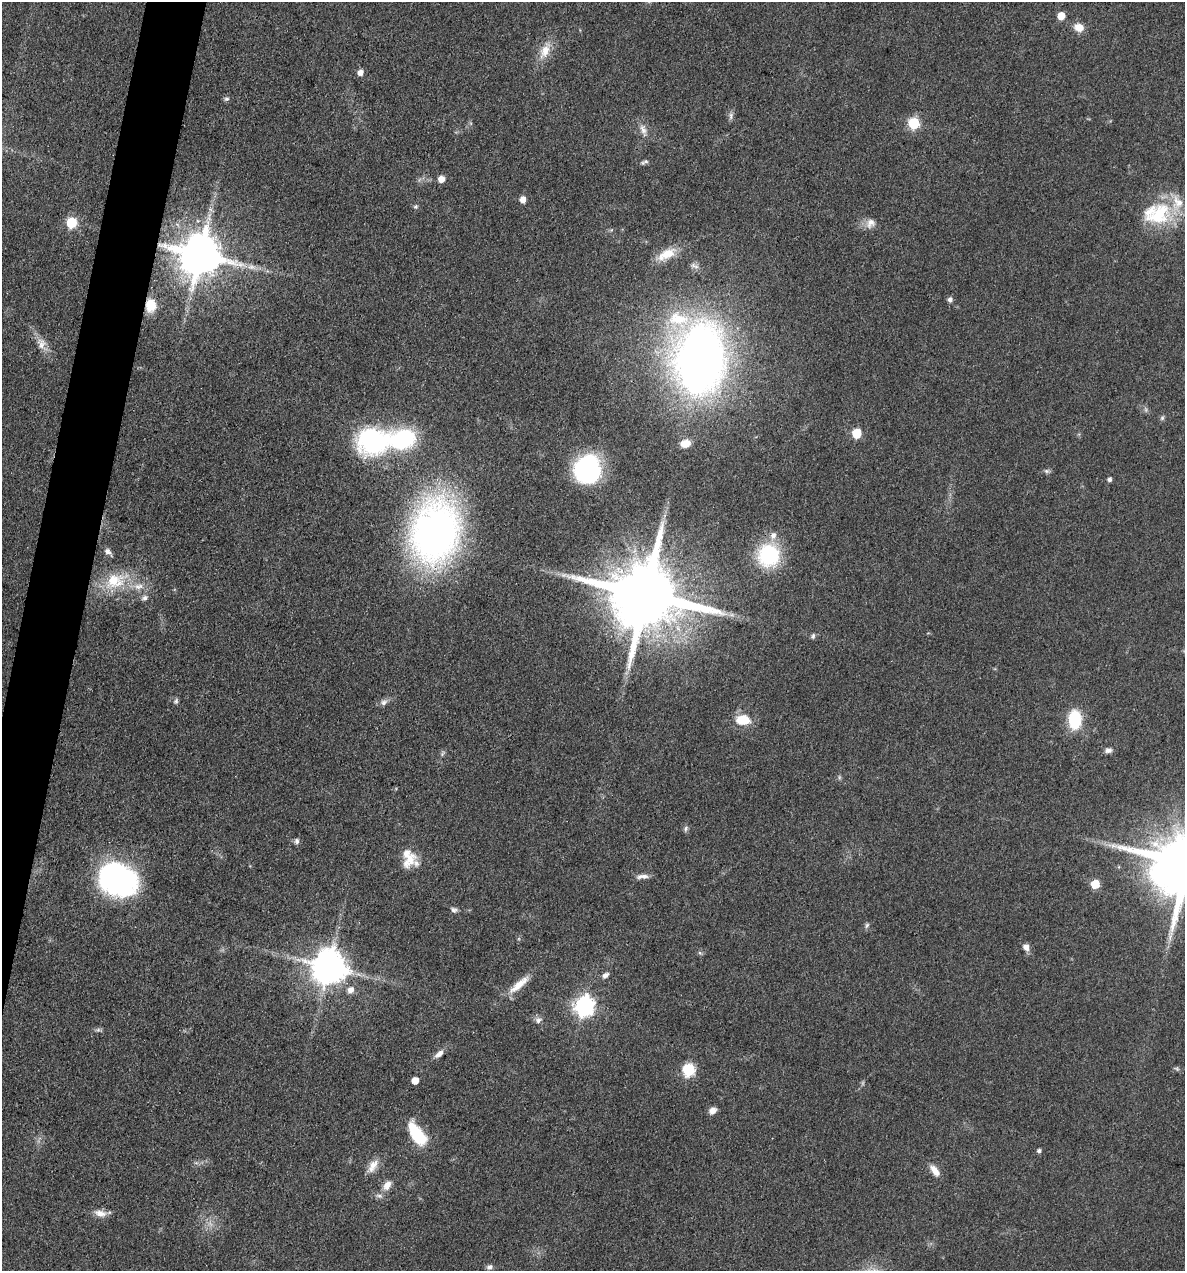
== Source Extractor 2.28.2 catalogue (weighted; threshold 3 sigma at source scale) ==
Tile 7 of 4 x 4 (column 3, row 2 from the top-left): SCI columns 2611-3793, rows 2542-3810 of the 5098 x 5081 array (HDU 1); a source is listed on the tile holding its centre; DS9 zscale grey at full resolution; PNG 1187 x 1273 px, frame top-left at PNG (2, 2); no overlay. Shown black and unused: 3% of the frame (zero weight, under 3 of 4 exposures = <1% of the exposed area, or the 3 px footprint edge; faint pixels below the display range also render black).
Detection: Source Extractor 2.28.2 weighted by HDU 2 'WHT'; one run over the whole footprint, this tile lists its part. Background 0.078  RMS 0.0068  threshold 0.0305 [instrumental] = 3 sigma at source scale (4.5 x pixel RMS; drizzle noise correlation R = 1.50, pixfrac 1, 0.05/0.05 arcsec/px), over >= 5 px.
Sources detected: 84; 2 too faint to see at this stretch — not listed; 5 inside a brighter listed object's ellipse — not listed separately; the other 77 listed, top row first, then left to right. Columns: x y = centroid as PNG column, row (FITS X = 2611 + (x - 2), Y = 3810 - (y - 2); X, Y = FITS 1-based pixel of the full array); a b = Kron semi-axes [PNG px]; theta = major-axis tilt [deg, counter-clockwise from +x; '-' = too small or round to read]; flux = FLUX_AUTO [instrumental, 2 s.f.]
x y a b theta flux
1061 16 5 5 - 14
1079 27 11 9 -20 7.6
545 51 25 12 64 11
360 73 6 5 - 5
227 99 7 6 - 1.6
731 116 11 5 80 2.3
914 123 6 6 - 61
643 130 19 8 -74 5.3
646 161 8 6 19 1.7
441 179 6 5 - 7.2
523 200 6 5 - 6.4
416 206 6 6 - 1.3
210 209 7 4 -71 1.6
1157 214 39 28 13 44
71 223 6 6 - 54
871 223 14 11 56 5.8
611 230 6 4 44 0.98
667 254 26 11 26 13
200 255 12 12 - 3200
695 266 13 6 -26 2.8
251 267 14 8 -7 5.3
950 300 6 5 - 2.8
151 305 13 10 -90 14
42 344 19 12 -64 7.7
699 357 61 42 -87 600
1162 418 6 6 - 1.4
857 433 6 6 - 30
372 441 38 31 4 96
685 443 11 8 16 8.1
587 469 25 23 70 95
1046 471 7 5 -20 1.6
1109 479 5 4 - 2
435 530 47 35 78 430
773 535 12 8 73 4.7
108 552 11 6 -43 2.9
769 555 20 19 - 66
115 581 35 21 24 31
645 595 21 17 -13 10000
145 598 9 7 32 2.4
731 615 9 4 -8 2.3
813 636 8 4 75 1.5
176 701 8 5 63 1.5
384 702 11 8 33 3
743 720 16 11 -4 17
1075 720 15 10 90 39
1108 750 9 6 3 2.9
442 754 8 4 60 1.4
839 777 6 4 -72 1.1
686 829 8 6 67 1.7
297 841 8 6 80 1.9
408 858 24 16 -88 14
644 876 13 6 -2 3.9
118 879 37 29 -26 160
1095 884 6 5 - 24
454 910 8 7 - 2.1
867 925 8 5 72 1.6
1026 947 9 7 -64 4.4
700 953 6 4 -44 1.2
329 967 10 10 - 1800
605 975 9 6 36 2.6
519 984 36 9 40 13
351 990 8 7 - 5
584 1006 8 7 - 390
538 1020 9 9 - 3
98 1030 6 6 - 1.6
439 1054 13 7 38 4
1177 1069 7 4 -55 1.1
688 1070 7 6 - 88
415 1080 5 5 - 7.9
712 1110 9 7 42 4
417 1135 24 11 -57 38
1039 1151 5 4 - 1.8
372 1166 20 10 57 7.4
935 1171 17 8 -53 6.4
387 1185 13 9 57 5.9
100 1213 17 9 -14 6
489 1267 8 6 21 2
Overlapping masked pixels (flux is a lower limit): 2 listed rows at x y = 200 255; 151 305